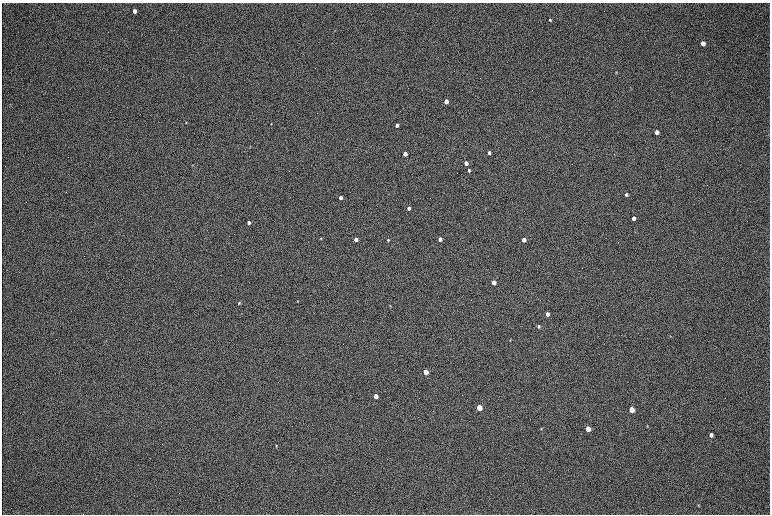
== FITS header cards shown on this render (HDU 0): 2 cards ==
NAXIS1  =                 1536 / length of data axis 1
NAXIS2  =                 1024 / length of data axis 2

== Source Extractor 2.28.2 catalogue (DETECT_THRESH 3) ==
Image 1536 x 1024 px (HDU 0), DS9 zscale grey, zoomed out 1/2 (1 PNG px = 2 x 2 image px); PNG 772 x 516 px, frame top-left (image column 1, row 1023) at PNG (2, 3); no overlay
Background 168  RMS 20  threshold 60.2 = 3 sigma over >= 5 px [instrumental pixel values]
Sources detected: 40; all 40 listed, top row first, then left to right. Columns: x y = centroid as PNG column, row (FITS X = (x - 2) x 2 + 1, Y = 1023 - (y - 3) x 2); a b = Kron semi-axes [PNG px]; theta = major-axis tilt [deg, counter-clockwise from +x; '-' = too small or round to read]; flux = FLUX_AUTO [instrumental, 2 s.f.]
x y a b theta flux
134 11 4 3 - 19000
550 20 3 3 - 4600
703 43 4 3 - 21000
616 72 4 3 - 3300
446 101 3 3 - 52000
186 122 4 2 - 2400
271 124 3 2 - 1700
397 125 3 3 - 25000
657 132 3 3 - 28000
489 153 3 3 - 13000
405 154 3 3 - 42000
466 163 3 3 - 29000
469 170 3 3 - 6000
626 195 4 3 - 8800
340 198 3 3 - 22000
409 208 3 3 - 15000
633 218 3 3 - 23000
249 223 3 3 - 18000
321 238 3 2 - 3200
356 239 3 3 - 42000
440 239 3 3 - 32000
388 240 3 3 - 3700
524 240 3 3 - 39000
494 283 3 3 - 38000
298 301 3 2 - 2600
239 303 4 3 - 3800
390 306 3 3 - 2300
547 314 3 3 - 18000
539 326 3 3 - 5700
510 340 3 2 - 2000
426 372 3 3 - 110000
376 396 3 3 - 67000
479 407 4 3 - 160000
631 409 4 3 - 100000
647 426 4 3 - 2800
541 429 4 3 - 2700
588 429 4 3 - 79000
711 435 4 3 - 11000
276 446 4 3 - 3400
698 505 4 3 - 3500